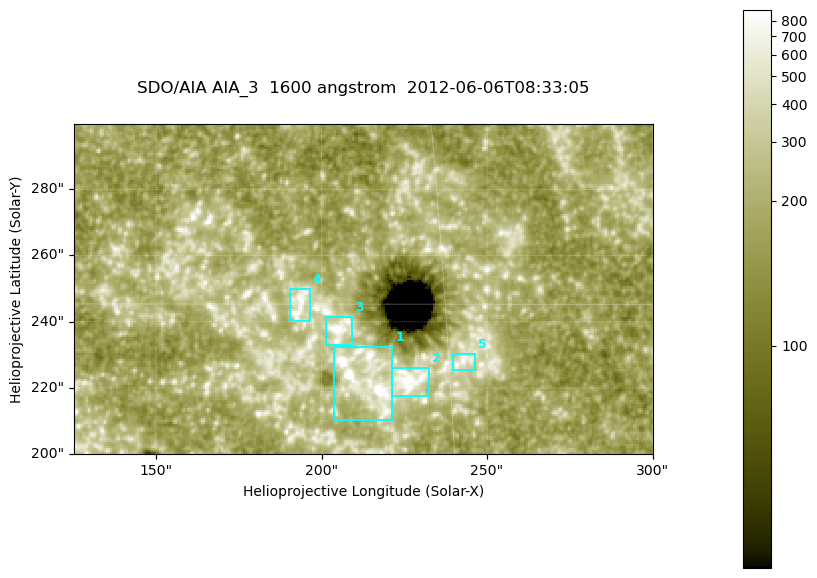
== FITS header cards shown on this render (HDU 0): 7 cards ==
TELESCOP= 'SDO/AIA '
INSTRUME= 'AIA_3   '
WAVELNTH=                 1600
WAVEUNIT= 'angstrom'
DATE-OBS= '2012-06-06T08:33:05.12'
CTYPE1  = 'HPLN-TAN'
CTYPE2  = 'HPLT-TAN'

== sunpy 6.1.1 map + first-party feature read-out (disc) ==
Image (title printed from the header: SDO/AIA AIA_3  1600 angstrom  2012-06-06T08:33:05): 287 x 164 px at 0.609 arcsec/px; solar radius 946 arcsec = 1552 px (partial field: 0.6% of the solar disc is inside the frame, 100% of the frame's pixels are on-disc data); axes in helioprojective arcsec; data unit not stated in the header (colour bar unlabelled)
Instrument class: DISC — disc imager (sunpy class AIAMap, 1600 A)
Bright regions (active regions / flare kernels): reference = the on-disc median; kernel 3 px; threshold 5 sigma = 333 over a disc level ~184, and >= 1.15x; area >= 47 px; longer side >= 3 px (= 1.8 arcsec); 5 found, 5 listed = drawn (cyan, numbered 1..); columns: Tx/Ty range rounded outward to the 2 arcsec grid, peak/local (2 s.f.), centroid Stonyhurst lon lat
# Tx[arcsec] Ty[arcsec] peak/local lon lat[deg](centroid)
1 204..222 210..232 8.4 +13 +14
2 220..234 216..226 6.1 +14 +14
3 200..210 232..242 6.2 +13 +15
4 190..198 240..250 4.9 +12 +15
5 238..248 224..232 4.5 +15 +14